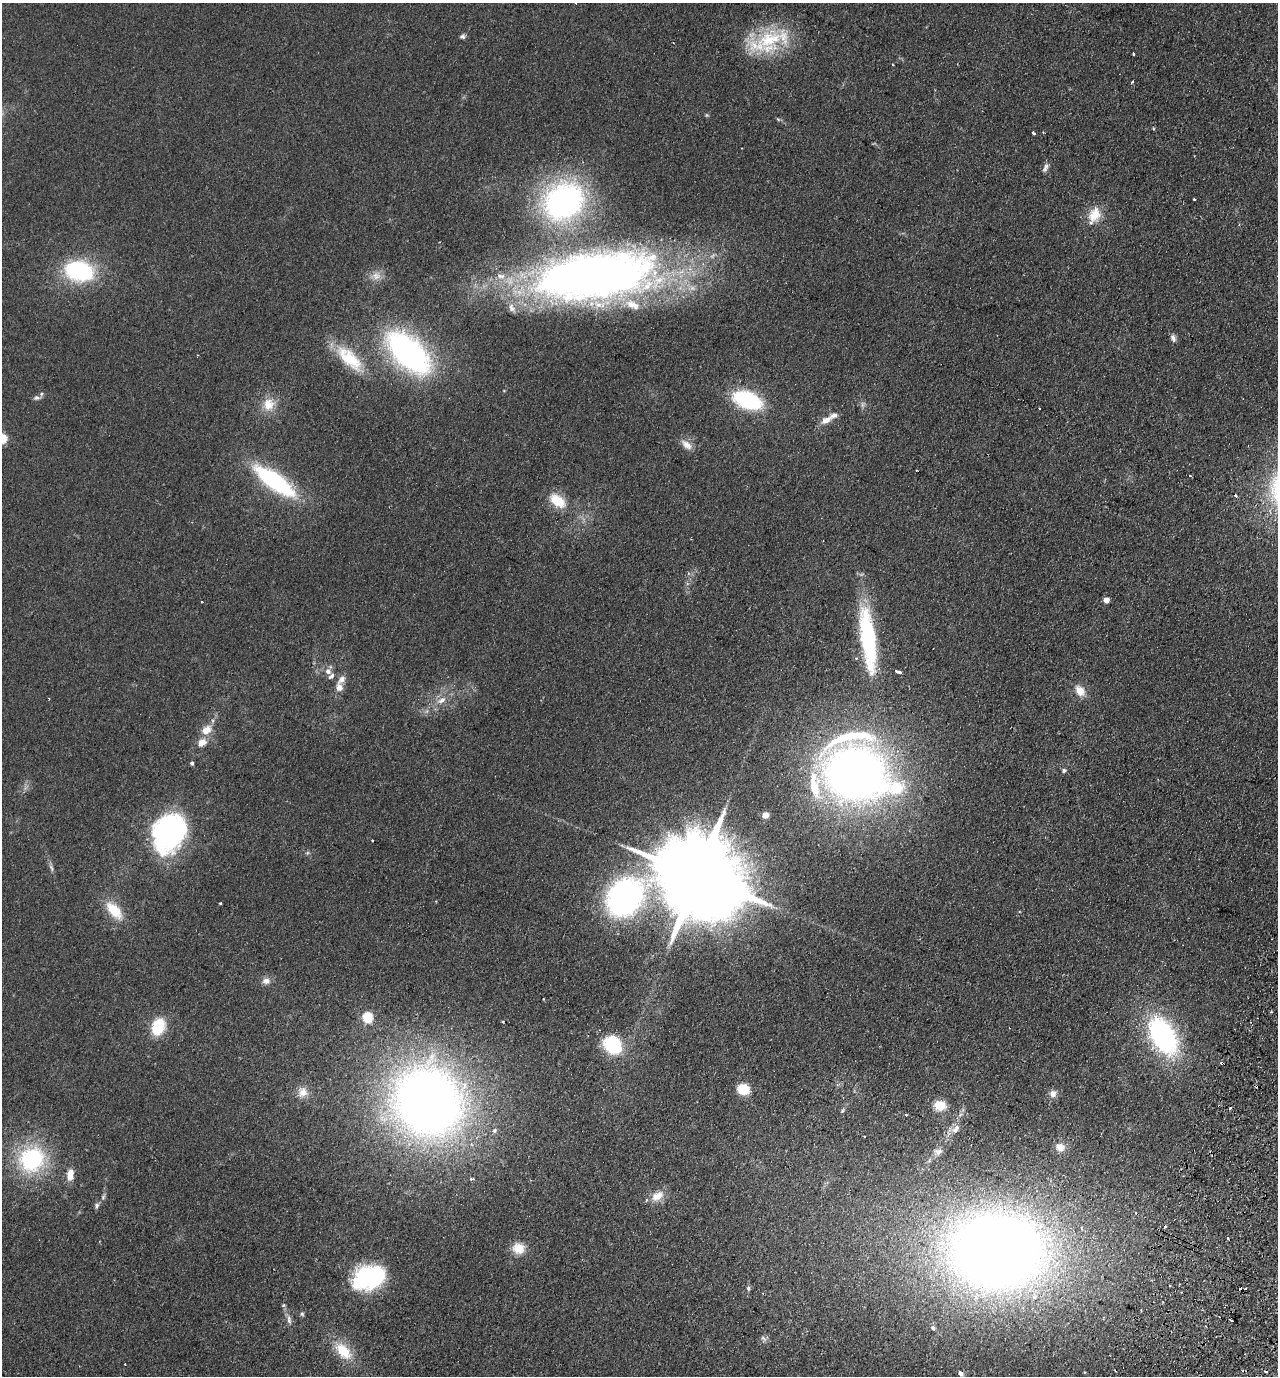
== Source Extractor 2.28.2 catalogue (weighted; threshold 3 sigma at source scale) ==
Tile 6 of 4 x 4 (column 2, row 2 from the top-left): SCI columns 1601-2876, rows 2776-4149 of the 5623 x 5549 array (HDU 1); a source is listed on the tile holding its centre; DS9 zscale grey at full resolution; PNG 1280 x 1378 px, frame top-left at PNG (2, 3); no overlay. Shown black and unused: <1% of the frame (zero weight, under 2 of 3 exposures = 3% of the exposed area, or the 3 px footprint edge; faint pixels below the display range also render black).
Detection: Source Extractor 2.28.2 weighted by HDU 2 'WHT'; one run over the whole footprint, this tile lists its part. Background 0.123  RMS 0.011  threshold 0.05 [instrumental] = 3 sigma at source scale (4.5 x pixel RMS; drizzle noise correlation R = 1.50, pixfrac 1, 0.05/0.05 arcsec/px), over >= 5 px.
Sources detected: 109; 1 inside a brighter object's white glare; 13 cosmic-ray / hot-pixel residue — not listed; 9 inside a brighter listed object's ellipse — not listed separately; the other 86 listed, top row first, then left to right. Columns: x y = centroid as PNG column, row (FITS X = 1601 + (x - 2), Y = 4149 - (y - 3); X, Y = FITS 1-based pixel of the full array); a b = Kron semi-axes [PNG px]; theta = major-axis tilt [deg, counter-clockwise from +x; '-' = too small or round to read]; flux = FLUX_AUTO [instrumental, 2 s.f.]
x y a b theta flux
576 3 3 3 - 2.1
462 36 7 6 - 2.7
769 39 58 24 12 76
1133 54 3 3 - 3.9
892 64 3 2 - 0.91
1132 82 4 2 - 1.1
778 119 7 3 -36 1.5
1034 133 4 3 - 3.3
1045 168 13 6 64 3.8
1194 199 3 3 - 2.9
563 202 35 30 36 320
1094 214 22 14 68 21
79 271 16 11 -14 200
376 276 14 11 -7 9.7
596 276 132 51 7 990
1173 338 9 6 -70 4.4
408 352 46 24 -44 280
349 358 41 17 -44 45
36 398 9 7 8 3.4
747 400 24 13 -21 110
269 404 17 16 - 18
862 405 10 4 90 2.9
826 420 13 7 29 9.8
686 445 17 9 -40 9
916 470 3 2 - 0.96
1190 476 3 3 - 5.5
274 481 43 14 -36 150
557 501 23 14 -37 25
1106 600 4 4 - 13
868 639 77 16 -82 130
328 671 8 7 - 5.7
898 671 7 3 -24 6.2
339 688 10 9 - 7.3
1080 691 15 10 -52 13
441 700 14 8 28 9.1
206 730 14 10 31 13
202 743 12 8 37 10
192 763 4 4 - 2.6
1064 770 6 5 - 2.3
856 774 53 38 -16 910
765 815 6 6 - 7
169 832 38 30 62 240
372 840 3 2 - 0.98
51 868 11 4 -66 3.1
697 876 31 19 -27 24000
624 897 41 34 24 310
220 903 3 2 - 1.2
114 910 25 12 -49 29
266 981 11 9 -14 6
367 1018 5 5 - 80
158 1027 17 12 69 39
1163 1036 36 21 -61 200
612 1045 16 13 -44 75
743 1089 9 7 -10 38
303 1092 14 13 - 12
1053 1094 9 9 - 5.9
428 1101 58 53 -50 1100
940 1105 12 10 -6 20
842 1111 7 4 55 1.7
906 1114 3 3 - 3.9
955 1129 15 8 56 9.3
494 1131 7 5 46 3.2
1060 1147 12 10 -20 9.4
938 1152 13 9 20 6.5
32 1159 27 24 41 120
70 1174 14 8 81 12
472 1179 7 3 5 1.7
657 1196 18 11 33 14
103 1197 8 5 60 2.4
97 1206 8 6 88 3.1
1227 1238 3 3 - 2.3
518 1248 15 13 -13 17
997 1251 93 71 -1 1400
365 1281 29 25 56 99
748 1288 6 5 - 2.2
1246 1288 2 2 - 1.4
1240 1289 3 3 - 2.6
283 1305 6 5 - 1.4
302 1314 5 5 - 1.8
289 1320 15 6 -81 5.1
1231 1321 4 3 - 6.9
933 1328 6 5 - 2.2
763 1338 10 4 -45 2.8
343 1351 27 15 -45 31
1244 1371 8 2 -8 1.7
961 1373 7 5 -50 3.8
Overlapping masked pixels (flux is a lower limit): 4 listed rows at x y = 596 276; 697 876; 624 897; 1244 1371
Isophote crosses this tile's border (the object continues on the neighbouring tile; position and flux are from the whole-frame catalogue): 1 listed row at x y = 576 3